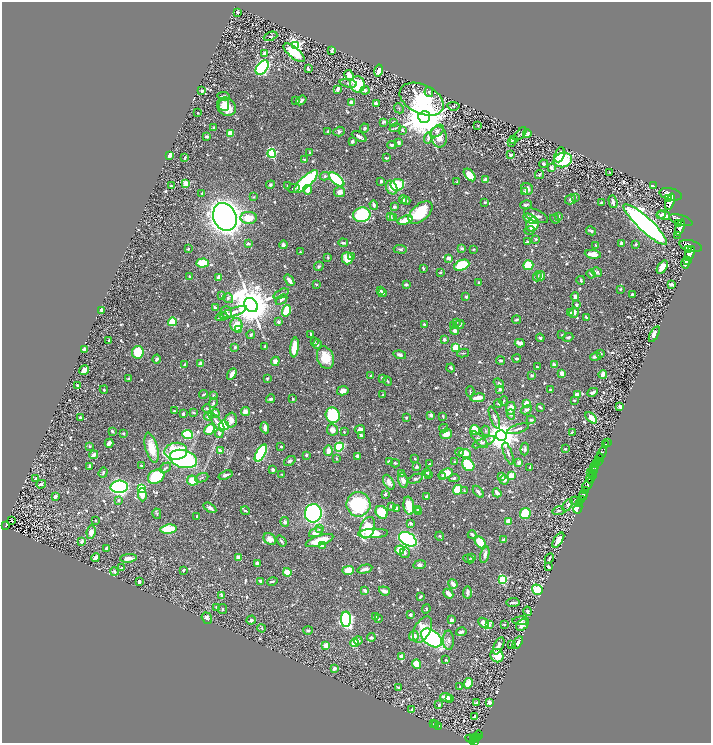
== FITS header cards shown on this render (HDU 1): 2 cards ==
NAXIS1  =                 1418
NAXIS2  =                 1482

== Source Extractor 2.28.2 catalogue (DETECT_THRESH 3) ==
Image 1418 x 1482 px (HDU 1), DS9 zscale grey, zoomed out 1/2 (1 PNG px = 2 x 2 image px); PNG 713 x 745 px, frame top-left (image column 2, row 1482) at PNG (2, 2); each listed source drawn as its Kron ellipse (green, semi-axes under 4 px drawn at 4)
Background 0.454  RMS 0.0096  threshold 0.0287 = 3 sigma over >= 5 px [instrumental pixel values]
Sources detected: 875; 31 cannot appear on this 1/2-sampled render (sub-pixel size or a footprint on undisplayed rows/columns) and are neither listed nor drawn; of the other 844, the 500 brightest by FLUX_AUTO listed and drawn (344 fainter detections omitted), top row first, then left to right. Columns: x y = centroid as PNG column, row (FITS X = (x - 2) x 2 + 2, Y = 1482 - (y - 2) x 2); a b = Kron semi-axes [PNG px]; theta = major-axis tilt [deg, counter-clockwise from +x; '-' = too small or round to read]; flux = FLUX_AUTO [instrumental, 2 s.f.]
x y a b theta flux
238 12 4 2 - 3.5
270 36 7 3 22 2.4
295 45 4 4 - 470
331 51 3 2 - 3.4
264 53 3 3 - 8.2
294 53 13 5 -40 59
262 68 8 5 50 390
308 69 4 2 - 3.5
379 71 6 3 76 9.9
349 75 5 4 - 15
348 83 8 4 -11 5.7
357 84 8 7 - 59
338 89 4 2 - 11
365 90 4 3 - 6.9
202 91 3 3 - 3.3
429 92 5 4 - 2.7
224 96 6 3 -7 3.9
422 99 23 14 -25 220
301 100 5 3 - 6.3
296 101 2 2 - 5.1
351 103 3 3 - 16
376 103 3 3 - 6.7
224 105 6 5 - 14
453 106 6 3 -6 2.3
226 107 10 8 -41 41
399 108 5 3 - 2.5
197 113 2 2 - 2
424 117 6 6 - 9300
384 122 3 3 - 3.4
393 122 3 3 - 5.7
478 125 2 2 - 2
214 127 3 2 - 3.8
364 128 5 3 - 3.2
395 128 6 3 15 2.6
402 130 4 3 - 2.5
339 131 6 4 19 3.9
437 131 8 5 40 8.3
328 132 3 3 - 5.2
230 133 3 3 - 34
520 134 8 2 50 2.2
527 134 4 4 - 5.3
206 136 3 2 - 5.1
359 137 8 3 -28 9.1
439 137 10 8 -76 20
428 138 6 3 84 4.1
513 139 2 2 - 8
352 141 3 3 - 7.6
511 142 3 2 - 4
399 143 3 2 - 5.8
392 145 5 3 - 3.7
310 153 3 2 - 2.9
272 154 4 3 - 180
169 155 3 3 - 22
511 155 3 2 - 7.7
559 155 8 5 69 26
185 158 3 2 - 2.8
386 158 3 2 - 3.1
304 159 2 2 - 2.6
563 160 9 7 15 98
544 164 4 3 - 3.5
551 168 4 3 - 6.5
610 172 3 2 - 2.2
539 174 5 3 - 2.5
470 175 7 4 -49 32
325 176 5 4 - 3.8
337 179 9 4 -41 130
485 179 2 2 - 18
306 181 15 5 43 240
381 181 3 2 - 3
457 181 3 2 - 2.1
186 183 3 2 - 52
270 185 4 4 - 3.4
397 185 7 6 - 71
653 185 3 1 - 14
171 186 3 2 - 2.5
288 186 2 2 - 2.4
294 188 6 3 13 2.3
392 188 7 5 -63 18
527 189 6 5 - 9.3
308 190 5 4 - 17
340 192 5 5 - 14
525 192 4 3 - 4.5
202 193 4 2 - 2.2
671 194 11 6 -13 2200
254 197 4 3 - 2
575 197 3 3 - 3.1
669 198 3 2 - 380
403 199 4 3 - 5.9
571 199 5 4 - 5.9
406 201 4 3 - 3.5
485 202 4 3 - 2.4
613 202 6 3 -73 8.3
670 202 8 4 71 1800
601 203 3 3 - 3
374 205 5 3 - 6.7
526 205 6 3 10 3.5
394 207 3 3 - 4
420 212 14 8 41 86
362 215 8 7 - 210
661 215 4 4 - 4.3
664 215 6 4 -14 9.5
536 216 13 6 -23 12
558 216 2 2 - 7.6
225 217 14 11 -65 2200
390 217 3 3 - 2.6
249 218 8 6 2 28
393 218 4 3 - 3.9
530 219 7 3 -29 43
555 219 5 4 - 2.6
405 220 8 3 17 28
681 220 12 5 -17 1500
532 224 7 6 - 38
645 224 29 7 -43 1100
678 224 4 2 - 350
680 227 8 4 71 1200
529 230 5 3 - 4.2
591 231 5 3 - 5.2
678 235 2 1 - 26
536 239 4 3 - 2.4
527 242 4 3 - 3.4
343 243 5 3 - 4.2
248 244 3 3 - 3.8
621 244 3 3 - 9
636 244 3 2 - 2.2
283 245 4 3 - 7
596 245 3 2 - 2.6
691 246 11 5 -15 1300
462 248 3 3 - 5.9
188 249 3 2 - 3.7
400 249 7 3 -3 3.6
473 249 3 2 - 2.7
688 249 3 2 - 290
300 252 2 2 - 2.1
690 253 8 4 67 940
593 254 8 4 -8 18
351 257 3 2 - 4.8
328 258 4 3 - 2.2
347 258 6 5 - 36
449 258 4 3 - 10
688 261 2 2 - 52
202 263 6 4 4 55
685 263 5 3 - 10
462 265 8 5 23 110
528 265 5 5 - 63
319 266 5 4 - 4.3
662 267 7 4 55 19
423 268 3 2 - 2.5
597 272 5 4 - 4.5
440 273 3 3 - 2.5
591 274 4 3 - 3.3
537 276 5 3 - 3
541 276 4 3 - 6.7
190 277 3 2 - 3
219 278 3 3 - 21
289 280 6 3 -54 13
581 280 4 2 - 3.6
478 283 2 2 - 2.6
316 284 3 2 - 2.4
406 284 3 3 - 4.4
671 284 3 2 - 7.6
620 289 3 3 - 2.4
380 290 3 3 - 2.4
382 293 4 3 - 7.4
281 294 8 3 25 2.9
222 295 3 2 - 3.1
633 295 4 2 - 4.8
466 297 3 3 - 4.9
575 297 4 3 - 8.4
228 298 5 5 - 4
281 300 6 3 33 5.6
576 304 4 3 - 4
251 305 8 6 -47 8200
215 308 4 3 - 4.9
101 310 4 3 - 8.1
286 311 6 3 74 80
226 312 6 5 - 4.9
233 312 14 4 19 12
571 313 3 3 - 3.3
574 313 5 4 - 8.5
221 317 6 3 23 2.8
587 318 3 2 - 3.6
516 320 4 2 - 2.9
172 322 4 4 - 79
279 322 3 3 - 4.9
456 322 4 3 - 2.7
424 324 3 2 - 3.7
460 324 5 3 - 6.2
236 325 7 6 - 44
453 325 4 3 - 2
239 330 4 3 - 8.8
455 331 4 4 - 6
311 334 3 2 - 2.9
654 334 8 3 62 7.9
251 335 4 3 - 2.6
562 335 2 2 - 3.5
568 337 5 3 - 5.2
540 338 4 2 - 2.6
109 340 4 2 - 2.2
444 340 3 3 - 4.6
314 342 3 3 - 2
520 343 5 3 - 11
317 344 5 3 - 3.9
265 346 3 2 - 4.4
235 347 3 3 - 4.3
294 347 10 4 84 48
456 347 3 3 - 99
84 349 3 2 - 6.5
138 352 6 6 - 57
463 353 6 2 9 2.2
601 353 4 2 - 2.4
400 355 6 3 -17 5.8
595 357 5 3 - 6.7
325 358 11 8 -70 46
157 359 4 3 - 5.1
517 359 4 3 - 2.4
275 361 5 4 - 11
501 361 4 3 - 2.7
185 364 3 2 - 6.4
200 364 4 3 - 10
554 365 3 2 - 14
537 367 3 2 - 3.9
451 368 4 3 - 3.6
84 370 5 3 - 21
562 373 3 3 - 15
232 374 6 3 58 11
603 374 4 3 - 15
371 376 3 2 - 4
532 376 3 3 - 2.9
382 378 4 3 - 4.1
129 379 3 3 - 3.8
267 379 2 2 - 3.7
388 381 5 3 - 2
499 383 6 3 -37 3.7
77 386 4 2 - 3.9
500 389 3 3 - 5.1
104 390 4 3 - 2.9
550 390 4 2 - 2.3
343 391 5 4 - 11
470 391 5 2 - 2.3
593 392 5 2 - 7.5
204 394 5 2 - 3.5
213 395 4 3 - 2.5
383 395 3 2 - 2.3
577 395 3 3 - 19
478 398 7 2 7 17
271 399 4 4 - 4.2
293 399 2 2 - 2.2
574 400 3 3 - 2.5
504 401 5 3 - 2.1
213 403 5 3 - 3.1
498 403 4 3 - 2.1
527 404 3 3 - 56
620 406 2 2 - 31
540 407 4 2 - 3.4
207 408 4 3 - 2.6
511 408 6 4 80 24
526 410 6 4 29 6.1
174 411 2 2 - 2
194 412 4 3 - 3.4
245 412 4 4 - 9.7
215 413 4 4 - 12
183 414 3 2 - 5.3
511 414 5 3 - 3.8
333 415 8 7 - 130
431 415 4 3 - 4.5
208 416 4 3 - 12
443 416 4 2 - 2.4
80 418 3 3 - 6.5
406 418 3 2 - 2.1
494 418 11 3 -69 5.6
591 418 7 4 -42 20
231 420 7 6 - 15
531 420 4 3 - 3
216 422 12 4 -54 12
224 425 5 4 - 97
265 428 5 3 - 10
444 428 4 2 - 2.4
210 429 6 4 48 37
360 429 5 3 - 8.9
518 429 11 3 18 5
333 430 6 5 - 12
475 430 5 5 - 41
112 431 4 3 - 3.2
486 431 5 4 - 3
344 432 3 3 - 2.4
572 432 3 3 - 2.4
123 433 2 2 - 5.7
219 433 4 4 - 5.7
188 434 5 4 - 86
446 434 6 5 - 18
361 435 4 3 - 4.9
501 435 5 5 - 4100
479 439 11 4 -43 7.1
484 442 12 3 23 5.4
109 443 4 3 - 10
607 443 2 1 - 5
606 444 2 1 - 6.7
90 446 3 3 - 3
281 446 2 2 - 3.2
339 447 5 3 - 110
151 448 15 6 -76 36
525 449 6 3 85 4
565 449 3 2 - 3.2
176 451 11 8 4 72
220 451 3 3 - 6.6
328 451 5 3 - 14
459 452 4 3 - 2.4
261 453 9 4 60 210
465 453 6 4 -10 21
508 453 11 3 -70 5.5
602 453 7 3 63 320
94 455 4 3 - 9.1
306 455 2 2 - 15
358 456 4 3 - 4.4
600 458 4 2 - 120
183 459 14 9 -16 340
337 459 3 3 - 2.3
415 459 2 2 - 3
290 461 6 4 38 4.6
389 461 4 3 - 7.1
598 461 2 2 - 74
455 462 3 2 - 2.7
519 462 3 3 - 9.1
395 463 4 3 - 3.1
596 463 4 2 - 50
429 464 3 2 - 3.8
141 465 2 2 - 2
468 465 7 5 -48 75
89 466 3 2 - 5.1
594 466 4 3 - 140
417 467 3 3 - 2.9
530 467 4 2 - 2.2
165 468 6 3 35 3
273 470 3 3 - 7.5
594 470 3 2 - 140
427 472 4 2 - 2.8
590 472 2 2 - 30
103 473 5 2 - 3.3
282 474 2 2 - 2.4
401 474 4 3 - 3.5
446 474 8 4 20 23
225 475 7 3 20 8
429 475 4 2 - 2.5
593 475 4 2 - 66
501 476 3 3 - 5.5
511 476 4 3 - 31
156 477 9 6 29 79
443 477 3 3 - 3
202 478 7 3 22 3
454 478 5 3 - 3.6
590 478 5 3 - 280
35 479 2 2 - 2.2
416 479 8 3 23 5.9
192 480 5 5 - 44
403 480 8 4 -77 12
504 480 5 4 - 7.6
389 482 8 4 -62 11
41 484 5 3 - 4.4
587 485 7 3 55 600
119 487 8 6 3 620
141 489 4 3 - 85
458 490 5 4 - 51
464 491 4 2 - 2.5
585 491 2 2 - 110
478 492 7 3 -52 5.5
497 493 5 2 - 8
385 494 3 2 - 2.8
142 495 6 4 -86 16
583 495 5 3 - 250
55 496 3 3 - 5.6
427 497 3 3 - 6.4
118 500 4 4 - 2.3
581 500 2 2 - 84
575 501 5 4 - 2.4
358 504 12 12 - 150
580 504 2 2 - 45
568 505 7 4 56 4.2
391 506 3 2 - 4.6
409 506 9 5 -81 36
210 508 7 4 -31 7.4
396 508 3 3 - 7.3
578 508 5 3 - 180
418 510 4 3 - 4.1
245 511 4 2 - 2.9
558 511 6 4 12 2.9
382 512 7 5 -49 79
419 512 3 2 - 5.4
313 513 9 8 - 380
525 513 5 5 - 83
157 514 5 3 - 2.1
197 516 3 2 - 2.6
95 520 2 2 - 2.2
12 521 2 1 - 2.6
508 521 3 3 - 27
285 522 5 4 - 4.6
411 523 3 3 - 5.8
6 525 4 3 - 59
319 528 4 3 - 2.2
368 528 11 7 69 71
168 529 8 4 7 73
91 532 7 4 80 12
316 532 7 4 21 18
373 533 15 4 2 63
472 535 4 3 - 4.4
440 536 4 3 - 2.7
270 539 7 5 -40 13
408 539 9 6 -32 270
320 540 14 5 18 41
504 540 4 3 - 7.7
558 540 8 3 56 22
82 541 3 2 - 2.8
281 541 6 3 -54 3.8
480 542 7 4 -49 58
322 545 3 3 - 8.3
106 548 3 2 - 4.5
400 550 5 4 - 42
405 553 5 5 - 5.2
485 555 9 3 77 9.4
472 557 4 3 - 4.5
96 558 5 3 - 7.7
128 558 8 3 5 12
238 558 3 3 - 12
468 559 5 2 - 2.5
549 559 5 2 - 4
257 564 3 3 - 14
420 565 6 4 8 6
549 567 4 2 - 4.9
122 568 4 3 - 2.1
365 569 7 3 14 7.5
183 570 3 2 - 3.8
348 570 6 4 2 26
115 571 4 3 - 3.8
287 572 4 4 - 37
502 580 4 3 - 150
261 581 3 3 - 4.9
272 581 5 2 - 3.9
139 582 4 2 - 4
453 584 5 3 - 13
537 590 6 4 -34 54
365 591 4 3 - 8.6
384 591 5 3 - 11
467 592 6 3 88 6.1
448 594 5 3 - 15
222 596 4 3 - 7
420 597 3 2 - 2.3
513 602 6 3 5 6.4
216 608 4 2 - 2.7
223 609 5 4 - 3.3
426 609 5 3 - 2.3
527 611 4 2 - 5.8
410 614 3 2 - 4.7
375 617 4 3 - 2.8
207 618 6 5 - 7
346 619 8 5 90 460
378 619 3 2 - 3.5
251 620 5 3 - 4.6
451 620 3 3 - 7
521 621 8 4 3 5.8
484 623 6 4 -42 21
504 624 2 2 - 2.2
489 625 3 2 - 29
522 625 7 5 37 20
262 628 4 3 - 2.1
422 629 14 8 62 24
308 630 5 3 - 3.3
461 632 5 3 - 7.4
414 636 5 4 - 18
371 637 4 3 - 5.1
432 638 12 7 -38 410
448 640 9 5 -89 7.4
358 641 4 4 - 4.6
354 643 4 3 - 39
518 643 7 3 53 5.7
511 644 3 2 - 3.8
326 645 3 3 - 26
499 646 9 4 65 12
497 656 7 6 - 34
402 657 4 3 - 21
446 660 2 2 - 2.2
417 664 5 4 - 50
334 669 4 3 - 7.1
468 683 5 4 - 30
398 687 4 3 - 2.3
460 687 3 2 - 2.1
446 697 6 3 -17 18
450 699 4 3 - 2.8
489 702 4 3 - 12
476 703 4 2 - 2.6
439 705 3 3 - 2.4
412 710 4 3 - 5.1
474 717 4 2 - 5
433 724 3 1 - 15
435 725 2 1 - 18
439 726 2 1 - 78
478 735 4 2 - 49
475 737 3 2 - 19
477 738 2 1 - 21
471 739 6 4 -21 93
473 739 4 2 - 130
475 742 2 2 - 110
At the frame edge (FLAGS 8, measured only in part): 1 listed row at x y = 475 742
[344 fainter detections neither listed nor drawn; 31 sub-pixel or undisplayed-footprint detections neither listed nor drawn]